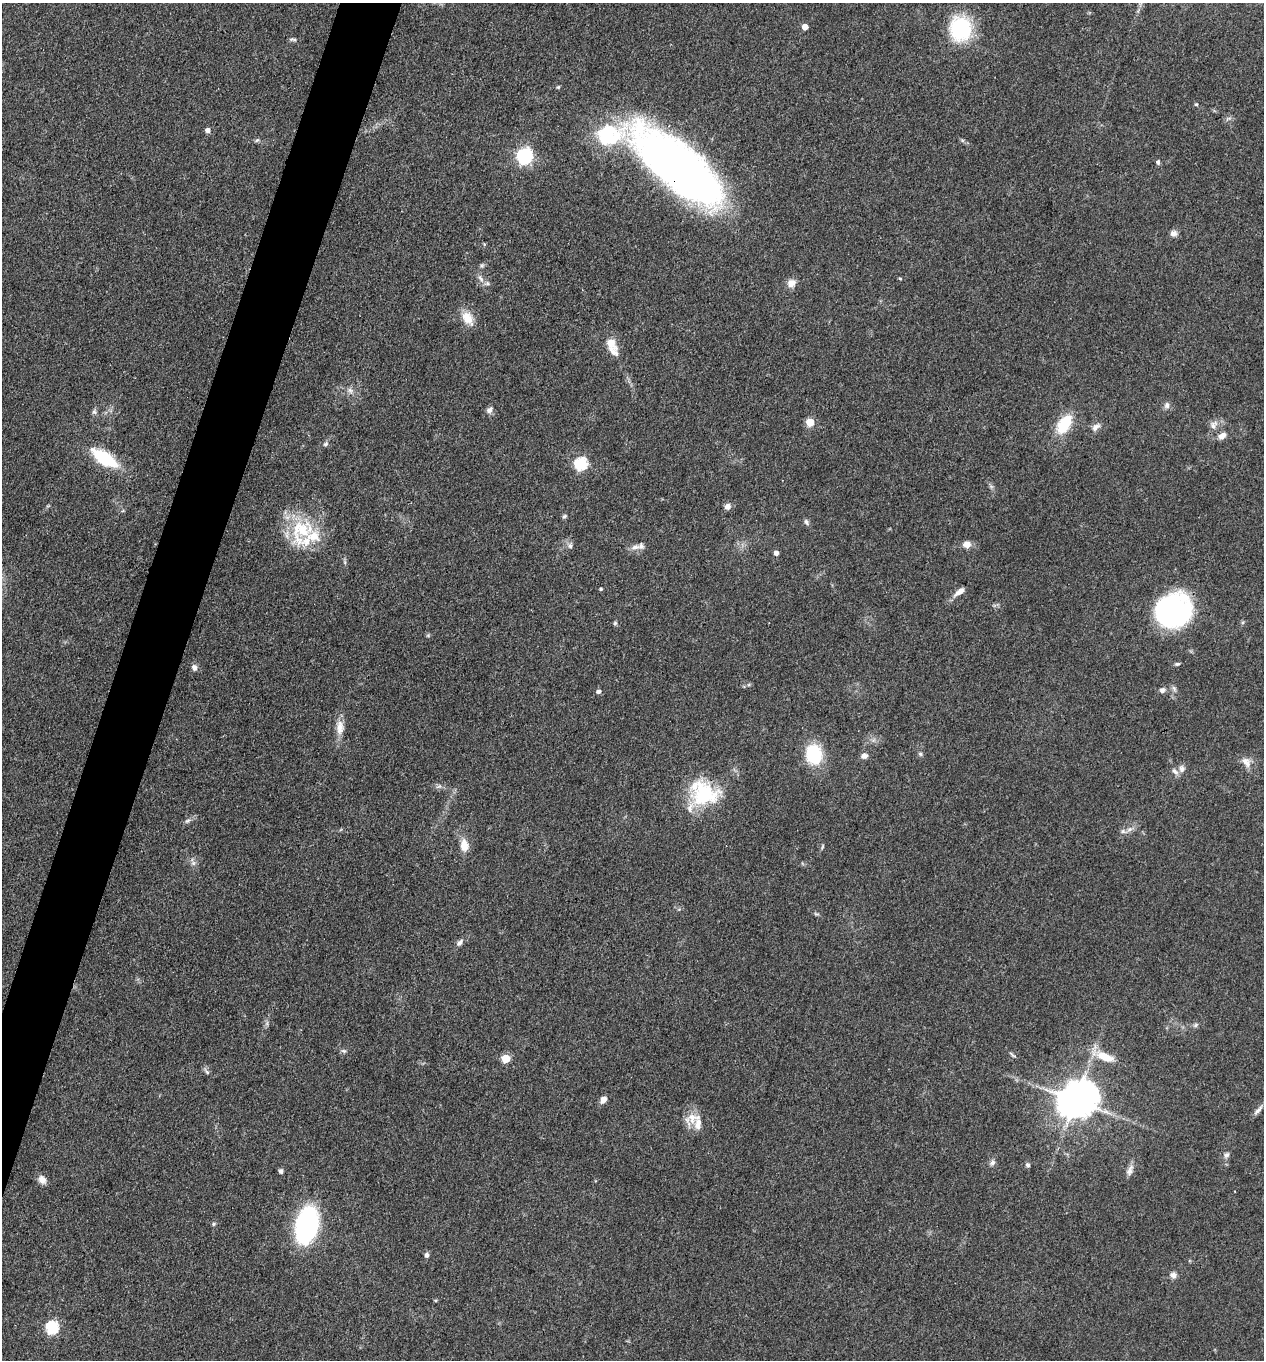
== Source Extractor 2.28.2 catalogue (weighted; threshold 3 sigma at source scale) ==
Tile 7 of 4 x 4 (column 3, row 2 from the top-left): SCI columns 2786-4047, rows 2716-4073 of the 5442 x 5431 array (HDU 1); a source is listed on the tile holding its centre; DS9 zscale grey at full resolution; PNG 1266 x 1362 px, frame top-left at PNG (2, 3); no overlay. Shown black and unused: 4% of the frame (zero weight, under 3 of 4 exposures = <1% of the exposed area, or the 3 px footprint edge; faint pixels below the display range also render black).
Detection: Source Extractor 2.28.2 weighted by HDU 2 'WHT'; one run over the whole footprint, this tile lists its part. Background 0.0948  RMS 0.0059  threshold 0.0267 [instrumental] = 3 sigma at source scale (4.5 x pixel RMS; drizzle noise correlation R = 1.50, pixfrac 1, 0.05/0.05 arcsec/px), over >= 5 px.
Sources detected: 89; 10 inside a brighter listed object's ellipse — not listed separately; the other 79 listed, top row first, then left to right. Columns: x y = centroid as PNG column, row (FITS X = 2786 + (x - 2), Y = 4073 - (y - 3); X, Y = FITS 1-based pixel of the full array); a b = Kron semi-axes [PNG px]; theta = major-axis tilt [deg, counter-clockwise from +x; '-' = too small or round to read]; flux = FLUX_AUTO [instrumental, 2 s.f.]
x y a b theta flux
805 27 5 4 - 6.6
960 29 30 25 -86 38
293 39 10 4 -6 1.2
1196 104 5 5 - 0.78
207 130 5 5 - 2.8
257 140 6 4 42 0.95
524 156 7 6 - 150
1158 162 6 5 - 1.3
677 167 101 37 -40 410
1174 233 9 8 - 2.7
481 278 11 5 -46 2.3
900 278 4 3 - 0.65
791 283 11 10 - 4.4
468 318 20 12 -57 8.6
611 343 15 10 -49 7.2
350 390 9 6 -63 2.1
1167 405 9 7 -85 2.2
489 410 10 7 49 2.3
94 412 7 7 - 1.4
810 422 5 5 - 14
1064 424 18 10 58 25
1213 425 13 9 52 3.9
1096 427 13 7 40 3.1
1222 436 10 7 34 3.7
326 444 7 5 33 1.3
104 458 32 13 -33 30
581 464 6 6 - 71
727 506 8 8 - 2.5
564 516 7 4 27 1
806 522 7 5 -62 1.6
301 529 32 27 0 34
967 544 9 8 - 4.5
570 546 8 6 -73 1.9
635 547 13 8 20 4
776 553 4 4 - 2.8
601 589 4 3 - 0.8
959 592 16 6 38 4.3
1173 611 34 30 21 120
615 623 5 5 - 0.91
428 635 6 4 45 0.75
1177 664 7 4 9 1.1
194 668 8 6 -80 2.4
1162 690 6 6 - 2
598 692 5 5 - 1.9
340 727 20 10 88 6.7
813 754 20 16 -80 30
920 754 6 5 - 1.1
864 756 7 6 - 2.9
1246 762 16 10 -54 5
1182 769 10 8 87 2.7
704 794 35 30 -6 40
187 821 9 5 27 1.5
1129 829 8 6 21 2.3
464 845 17 10 -82 6.7
193 863 6 6 - 1.7
816 914 10 3 -11 0.92
460 942 10 6 46 2.3
1196 1025 7 4 88 1.1
344 1051 8 5 -7 1.3
1012 1055 13 3 -42 1.1
1105 1057 24 10 -22 12
506 1058 5 5 - 22
207 1072 12 4 -51 1.4
603 1100 8 5 51 4
1076 1100 13 10 32 1500
1258 1110 17 5 46 2.6
693 1118 18 15 -12 9.1
1227 1155 8 6 54 1.8
992 1163 8 7 - 2
1028 1165 6 5 - 1.4
1130 1170 16 8 65 3.4
281 1171 6 5 - 1.4
42 1180 11 8 -53 3.7
214 1224 6 5 - 0.88
307 1225 26 15 77 120
427 1255 5 5 - 2.1
1173 1275 7 7 - 2.7
435 1300 5 3 - 0.74
52 1327 6 6 - 70
Overlapping masked pixels (flux is a lower limit): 3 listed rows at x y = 677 167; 1173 611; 704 794